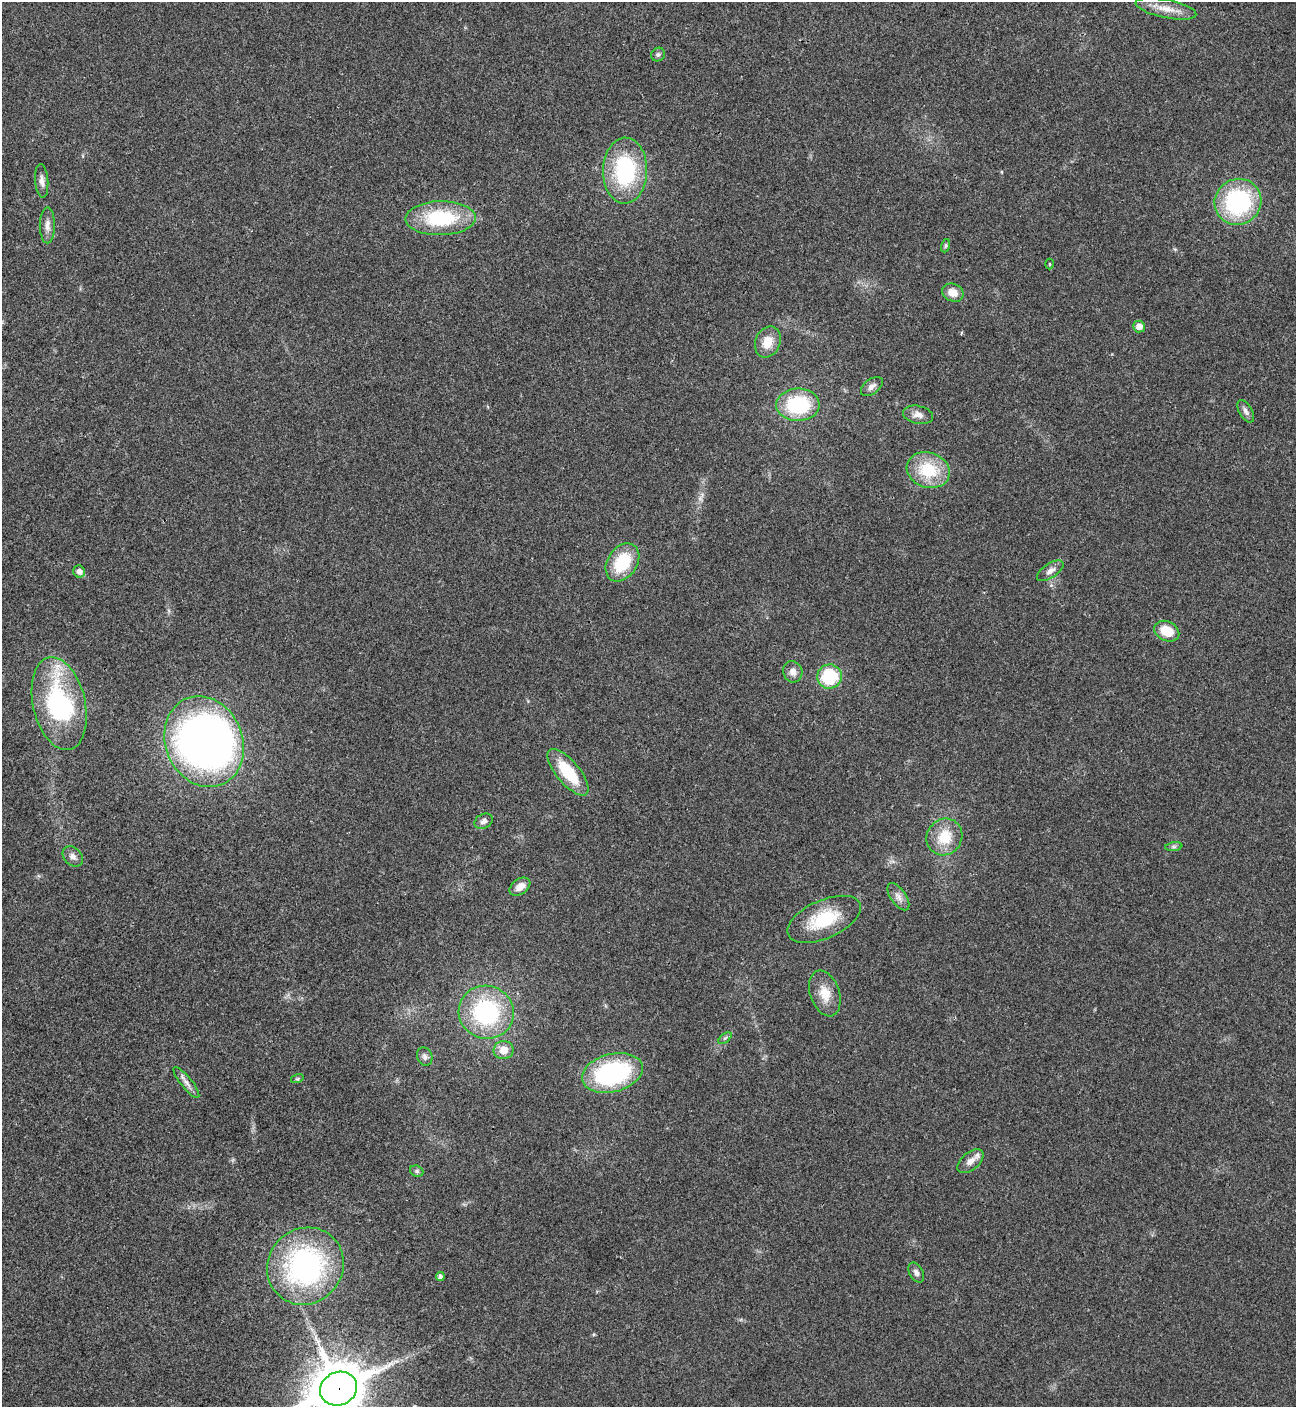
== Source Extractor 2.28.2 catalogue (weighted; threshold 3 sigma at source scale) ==
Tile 11 of 4 x 4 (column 3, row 3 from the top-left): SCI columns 2876-4169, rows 1409-2813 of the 5619 x 5629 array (HDU 1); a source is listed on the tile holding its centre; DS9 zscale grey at full resolution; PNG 1298 x 1409 px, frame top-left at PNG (2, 2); each listed source drawn as its Kron ellipse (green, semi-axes under 4 px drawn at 4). Shown black and unused: <1% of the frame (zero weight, under 3 of 4 exposures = <1% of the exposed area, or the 3 px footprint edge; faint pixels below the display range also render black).
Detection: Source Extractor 2.28.2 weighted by HDU 2 'WHT'; one run over the whole footprint, this tile lists its part. Background 0.0204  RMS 0.004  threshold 0.0181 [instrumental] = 3 sigma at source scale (4.5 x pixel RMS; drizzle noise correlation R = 1.50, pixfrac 1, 0.05/0.05 arcsec/px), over >= 5 px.
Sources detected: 48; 1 inside a brighter object's white glare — neither listed nor drawn; the other 47 listed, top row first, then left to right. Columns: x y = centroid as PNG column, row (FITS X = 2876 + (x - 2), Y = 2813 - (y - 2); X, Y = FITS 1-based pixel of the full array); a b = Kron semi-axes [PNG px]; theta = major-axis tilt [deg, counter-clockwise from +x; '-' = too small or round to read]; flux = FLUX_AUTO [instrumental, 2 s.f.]
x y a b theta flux
1166 9 31 9 -12 6.3
658 55 7 6 - 0.93
625 171 33 22 89 40
42 181 17 6 -85 2.2
1238 202 23 22 - 48
440 218 35 17 1 30
47 225 18 7 90 2.8
945 246 7 4 71 0.61
1050 264 5 3 - 0.36
953 293 11 8 -22 4.1
1139 327 6 6 - 3.5
768 342 16 12 66 6.2
872 386 12 7 38 2.2
798 405 22 16 1 30
1246 411 12 6 -59 1.7
918 415 15 9 -12 2.8
928 470 22 17 -19 18
622 562 21 14 56 17
1050 571 15 7 35 2.5
79 572 6 6 - 2.2
1167 631 13 9 -26 8.9
793 672 11 9 -68 2.7
829 677 12 12 - 21
59 704 47 26 -77 57
204 742 46 38 -68 240
568 772 28 11 -50 17
483 821 9 7 28 1.8
944 837 19 17 53 11
1174 847 8 4 8 0.87
73 856 11 8 -46 2.2
520 887 11 7 35 3.9
898 897 15 7 -55 2.4
824 919 39 19 24 20
825 993 24 14 -71 7.1
486 1012 28 26 -21 45
725 1038 7 4 36 0.75
504 1050 10 9 - 4.5
425 1057 9 7 -71 1.4
612 1073 31 19 15 55
297 1079 6 4 18 0.54
186 1082 19 5 -51 2.3
970 1161 15 8 39 3.5
417 1171 7 5 -21 0.83
305 1266 40 37 48 83
916 1272 11 6 -61 1.6
440 1277 4 4 - 1.4
339 1389 19 16 25 2000
Overlapping masked pixels (flux is a lower limit): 1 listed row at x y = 339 1389
Isophote crosses this tile's border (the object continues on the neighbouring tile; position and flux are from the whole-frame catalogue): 1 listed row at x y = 339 1389